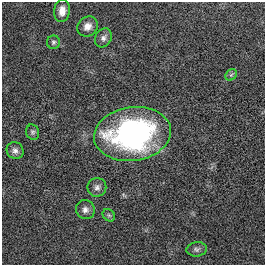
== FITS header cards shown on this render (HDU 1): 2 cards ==
NAXIS1  =                  263
NAXIS2  =                  263

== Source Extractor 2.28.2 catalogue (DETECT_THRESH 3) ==
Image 263 x 263 px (HDU 1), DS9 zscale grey, 1 PNG px = 1 image px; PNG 267 x 267 px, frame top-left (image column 1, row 263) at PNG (2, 2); each listed source drawn as its Kron ellipse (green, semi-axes under 4 px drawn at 4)
Background 0.00268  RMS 0.035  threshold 0.104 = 3 sigma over >= 5 px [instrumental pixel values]
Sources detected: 12; all 12 listed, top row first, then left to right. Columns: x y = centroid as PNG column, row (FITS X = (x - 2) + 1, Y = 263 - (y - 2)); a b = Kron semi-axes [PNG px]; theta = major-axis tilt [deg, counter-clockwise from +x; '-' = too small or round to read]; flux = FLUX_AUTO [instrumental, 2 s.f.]
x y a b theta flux
62 11 11 8 85 19
87 26 11 9 41 16
103 38 10 8 59 9.2
53 42 6 6 - 5.2
231 75 6 5 - 4.4
33 132 8 6 -69 5
133 134 39 27 8 530
15 151 9 8 - 9.6
97 187 9 9 - 9.6
85 210 10 9 - 11
109 215 7 5 -44 4.3
197 249 10 7 7 8.1